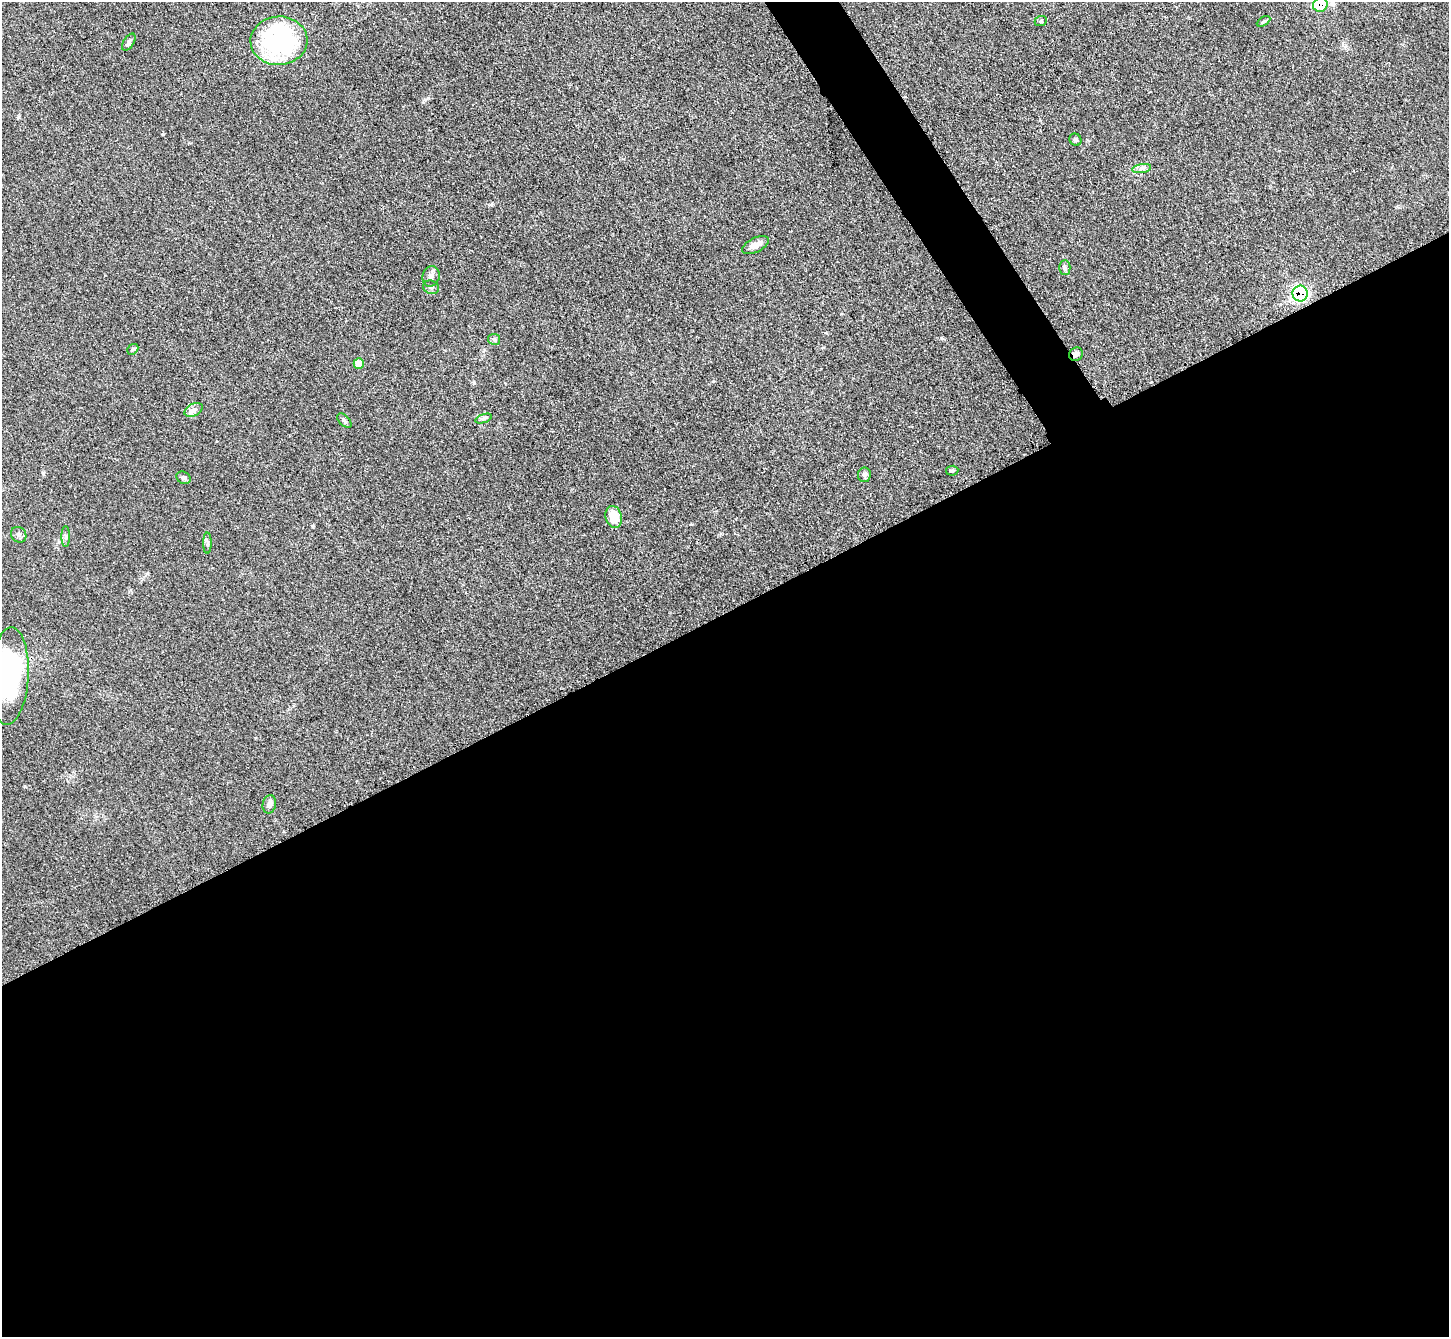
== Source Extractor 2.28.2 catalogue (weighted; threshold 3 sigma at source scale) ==
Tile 15 of 4 x 4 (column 3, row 4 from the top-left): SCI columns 2911-4357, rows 306-1640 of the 5823 x 5815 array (HDU 1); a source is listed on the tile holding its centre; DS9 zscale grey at full resolution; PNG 1451 x 1339 px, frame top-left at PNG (2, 2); each listed source drawn as its Kron ellipse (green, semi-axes under 4 px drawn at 4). Shown black and unused: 56% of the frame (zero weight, under 3 of 4 exposures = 2% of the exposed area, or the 3 px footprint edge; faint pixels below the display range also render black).
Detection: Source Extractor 2.28.2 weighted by HDU 2 'WHT'; one run over the whole footprint, this tile lists its part. Background 0.0654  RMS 0.0057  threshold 0.0258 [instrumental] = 3 sigma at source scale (4.5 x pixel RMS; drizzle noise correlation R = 1.50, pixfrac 1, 0.05/0.05 arcsec/px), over >= 5 px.
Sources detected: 28; all 28 listed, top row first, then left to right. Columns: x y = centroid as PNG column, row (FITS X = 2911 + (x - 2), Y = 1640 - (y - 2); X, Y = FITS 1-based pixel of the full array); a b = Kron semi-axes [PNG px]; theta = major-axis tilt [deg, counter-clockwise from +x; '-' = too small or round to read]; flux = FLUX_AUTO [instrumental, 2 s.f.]
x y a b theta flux
1320 5 7 7 - 14
1041 21 6 5 - 0.9
1264 21 7 4 30 0.86
279 41 28 24 4 90
129 42 9 5 56 1.4
1075 140 6 5 - 1.1
1142 169 9 4 9 1.6
755 245 14 7 26 4
1065 268 7 5 -90 1.2
431 276 10 8 70 2.9
431 287 8 6 -23 1.7
1300 293 8 7 - 86
494 339 6 5 - 1.1
133 349 6 4 42 0.88
1076 354 7 6 - 1.9
359 364 5 5 - 8.2
194 410 10 6 26 2.2
484 418 9 4 19 1.2
344 421 9 5 -46 1.2
952 471 6 5 - 1
864 475 7 6 - 1.4
184 478 7 6 - 1.3
614 517 11 8 -76 9.8
19 535 8 7 - 1.7
66 536 10 4 -90 1.3
207 543 10 4 -90 1.3
9 676 49 19 87 91
269 804 9 6 78 2.3
Overlapping masked pixels (flux is a lower limit): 3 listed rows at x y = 1320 5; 1300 293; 1076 354
Isophote crosses this tile's border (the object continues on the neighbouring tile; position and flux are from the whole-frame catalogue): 2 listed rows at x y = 1320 5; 9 676
Unlisted compact peaks at least as high as the median listed source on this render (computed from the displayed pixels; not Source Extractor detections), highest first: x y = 43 473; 163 134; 474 383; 428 98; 313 526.